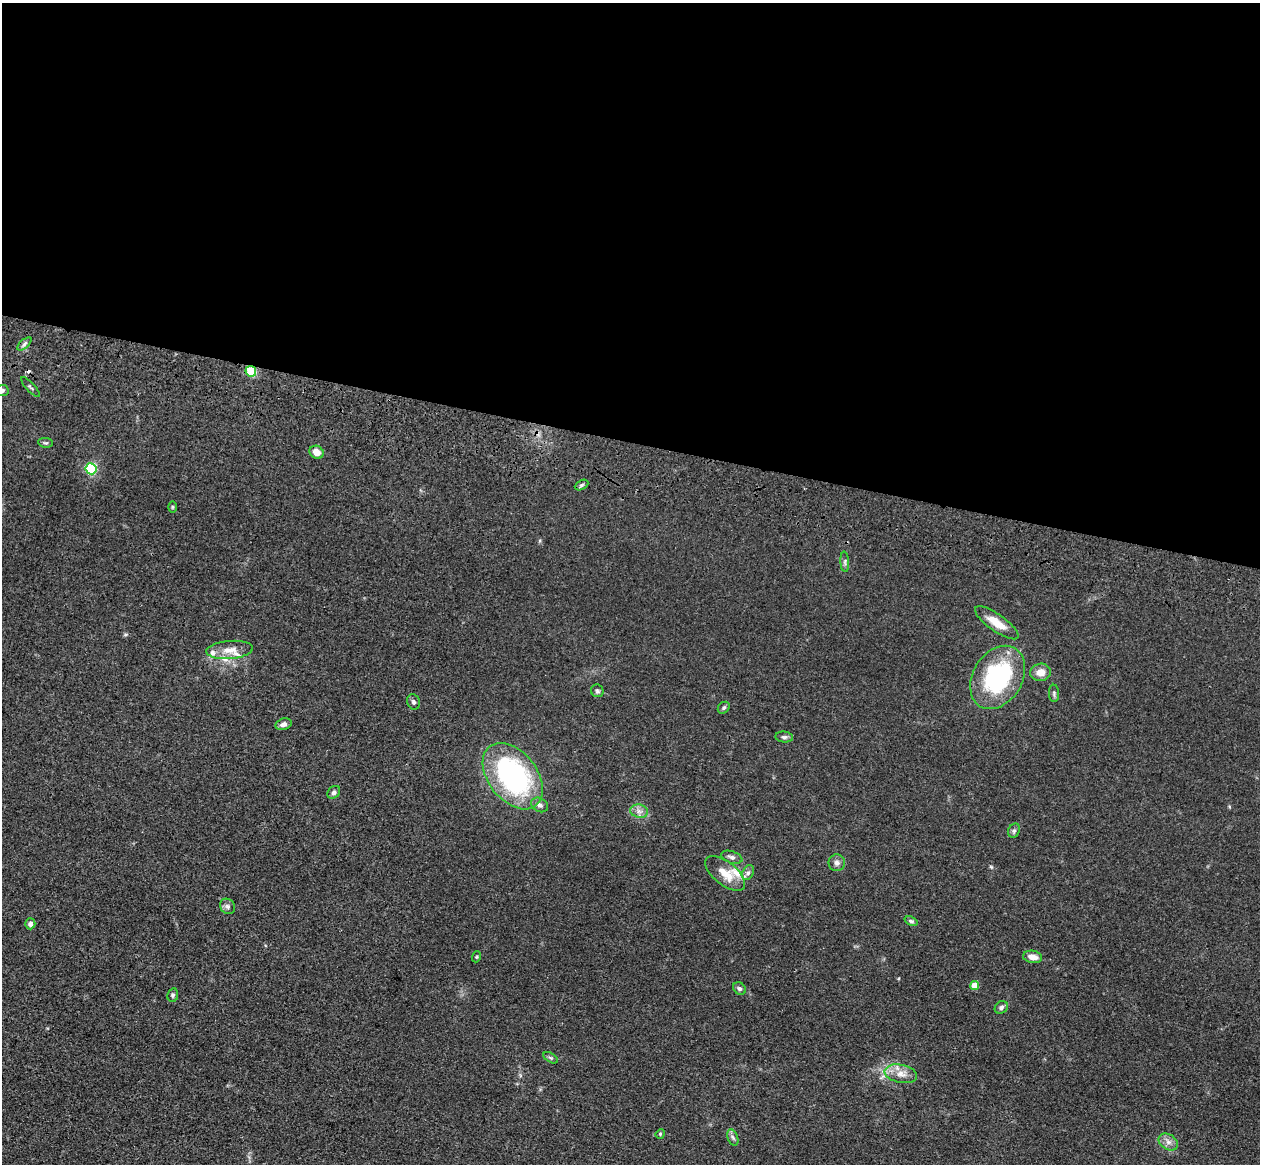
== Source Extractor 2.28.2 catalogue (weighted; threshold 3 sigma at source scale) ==
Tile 3 of 4 x 4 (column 3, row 1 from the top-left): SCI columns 2555-3812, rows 3846-5007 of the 5108 x 5248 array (HDU 1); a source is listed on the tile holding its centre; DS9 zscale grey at full resolution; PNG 1262 x 1166 px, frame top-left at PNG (2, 3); each listed source drawn as its Kron ellipse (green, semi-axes under 4 px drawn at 4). Shown black and unused: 38% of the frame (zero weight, under 3 of 4 exposures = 6% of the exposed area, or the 3 px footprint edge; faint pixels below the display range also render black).
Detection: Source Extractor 2.28.2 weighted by HDU 2 'WHT'; one run over the whole footprint, this tile lists its part. Background 0.0613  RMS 0.0074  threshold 0.0333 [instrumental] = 3 sigma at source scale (4.5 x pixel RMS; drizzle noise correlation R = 1.50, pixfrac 1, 0.05/0.05 arcsec/px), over >= 5 px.
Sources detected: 48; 1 cosmic-ray / hot-pixel residue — neither listed nor drawn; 4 inside a brighter listed object's ellipse — not listed separately; the other 43 listed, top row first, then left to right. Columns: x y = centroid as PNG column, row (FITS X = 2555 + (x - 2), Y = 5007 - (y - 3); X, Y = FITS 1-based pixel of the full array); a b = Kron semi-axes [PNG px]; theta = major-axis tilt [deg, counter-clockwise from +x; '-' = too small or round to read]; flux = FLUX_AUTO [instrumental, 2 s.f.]
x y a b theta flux
24 344 9 4 42 1.8
251 371 5 5 - 25
30 387 13 3 -48 1.1
2 390 6 5 - 1.7
46 443 7 4 -6 1.1
317 452 7 6 - 6
91 469 5 5 - 86
581 485 7 4 28 1.4
172 507 6 3 -90 0.81
845 562 10 4 -86 1.7
997 623 26 8 -35 12
230 650 23 9 4 8.6
1041 672 10 8 9 6.5
998 677 34 24 58 84
597 691 6 6 - 1.5
1054 693 8 5 -89 1.5
413 702 8 6 -73 1.8
724 708 6 5 - 1.3
283 724 8 5 19 2.9
784 737 9 5 -6 1.8
513 776 37 24 -52 140
334 792 7 5 45 2
540 805 9 7 -29 3
639 811 9 6 -12 3.5
1014 831 7 5 68 1.8
732 857 11 6 -17 2.7
837 863 8 8 - 3.1
748 873 8 5 63 2
725 874 24 11 -39 13
227 906 8 7 - 2.3
911 921 7 4 -22 1.4
30 924 5 5 - 2.7
476 957 5 3 - 0.78
1033 957 9 6 -10 5.6
975 986 4 4 - 14
739 989 7 5 -41 1.8
173 995 7 5 78 1.4
1001 1007 7 5 37 1.9
551 1058 8 4 -31 1.2
901 1074 16 9 -11 7.6
660 1134 5 4 - 0.81
733 1137 8 5 -69 1.8
1168 1142 10 7 -34 4
Overlapping masked pixels (flux is a lower limit): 1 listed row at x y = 251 371
Isophote crosses this tile's border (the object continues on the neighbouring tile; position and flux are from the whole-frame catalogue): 1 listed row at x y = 2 390